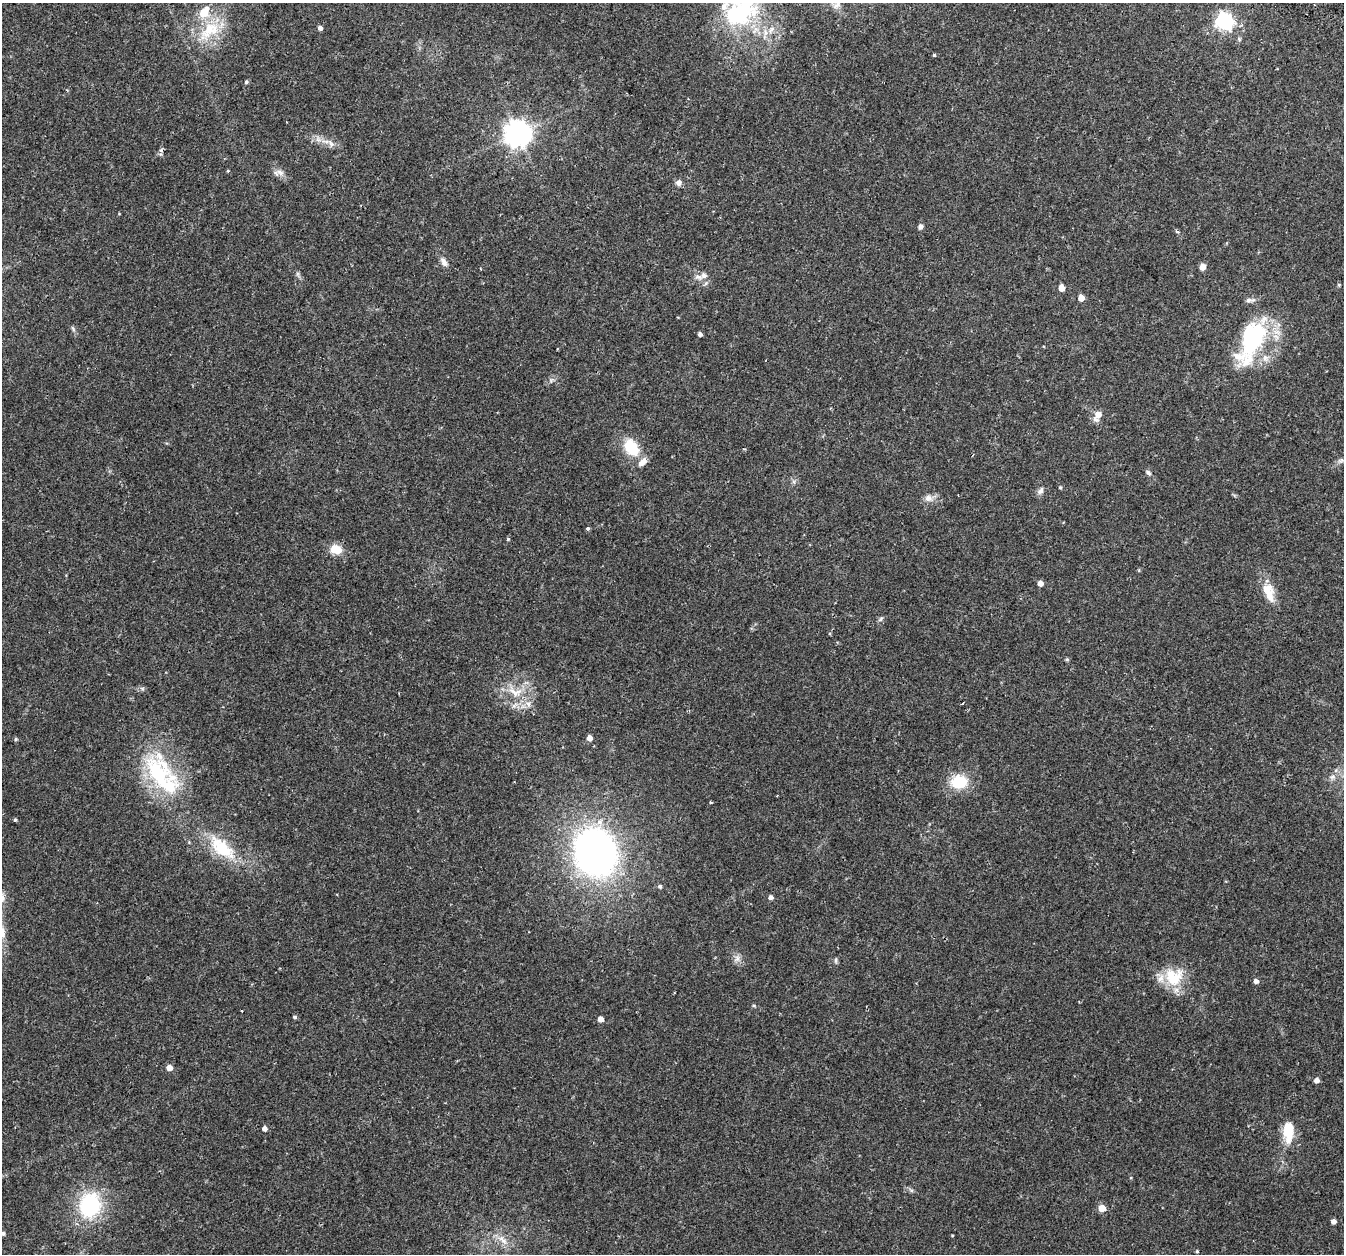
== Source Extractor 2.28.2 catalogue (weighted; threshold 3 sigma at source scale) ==
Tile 10 of 4 x 4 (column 2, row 3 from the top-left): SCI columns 1411-2752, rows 1546-2797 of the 5514 x 5654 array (HDU 1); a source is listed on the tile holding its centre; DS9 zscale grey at full resolution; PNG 1346 x 1256 px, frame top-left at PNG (2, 3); no overlay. Shown black and unused: <1% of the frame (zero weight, under 2 of 3 exposures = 5% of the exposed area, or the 3 px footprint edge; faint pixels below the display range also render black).
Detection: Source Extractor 2.28.2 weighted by HDU 2 'WHT'; one run over the whole footprint, this tile lists its part. Background 0.0481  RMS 0.0041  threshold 0.0184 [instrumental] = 3 sigma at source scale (4.5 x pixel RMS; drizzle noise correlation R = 1.50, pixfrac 1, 0.0396/0.0396 arcsec/px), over >= 5 px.
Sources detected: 81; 8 inside a brighter listed object's ellipse — not listed separately; the other 73 listed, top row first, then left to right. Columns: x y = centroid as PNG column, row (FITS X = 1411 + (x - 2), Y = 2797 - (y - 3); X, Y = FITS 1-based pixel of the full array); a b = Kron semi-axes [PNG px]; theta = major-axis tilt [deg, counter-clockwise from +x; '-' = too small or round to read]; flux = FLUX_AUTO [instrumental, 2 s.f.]
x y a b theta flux
837 5 13 5 28 1.5
741 10 55 35 57 51
1225 21 9 7 -5 130
320 28 4 4 - 1.5
209 30 37 19 41 16
771 30 12 6 52 2.5
934 55 4 4 - 0.53
246 82 5 4 - 0.61
518 134 8 8 - 430
331 144 12 7 -57 1.8
161 150 5 5 - 0.77
228 171 5 3 - 0.36
280 172 15 7 -12 2.2
679 182 8 7 - 1.7
920 226 5 5 - 1.9
1177 232 5 4 - 0.64
444 262 13 7 -58 2
1202 267 5 4 - 4.4
704 275 10 10 - 2.4
1339 285 5 4 - 0.48
1062 288 5 4 - 4.1
1081 298 5 4 - 4.1
1248 300 8 7 - 1.2
73 329 10 4 -57 0.79
700 334 4 4 - 1.2
1252 341 53 25 68 49
1098 415 10 6 59 4.5
631 447 21 15 -57 12
1341 461 9 4 1 0.85
1148 473 8 5 -52 0.93
1060 487 5 4 - 0.51
1040 491 11 7 53 1.5
928 498 12 9 -25 2.5
588 528 3 3 - 1.1
508 539 4 4 - 0.51
336 549 13 10 -13 6.1
1040 583 4 4 - 2.8
1269 596 20 12 -81 5.3
881 619 8 4 42 0.7
1067 659 5 5 - 0.52
514 692 22 11 -20 7.3
963 703 3 3 - 0.91
589 738 5 4 - 2.9
16 739 5 4 - 0.59
161 775 69 31 -57 44
1332 777 9 7 31 1.6
959 782 20 15 6 13
777 796 3 2 - 0.62
710 802 4 3 - 0.31
15 820 4 3 - 0.56
222 848 41 18 -40 19
595 852 41 35 -75 170
660 886 5 5 - 0.76
771 897 5 5 - 1.3
2 932 24 8 -76 5.4
737 959 10 7 89 1.9
836 960 10 4 86 0.7
1173 977 27 25 8 14
1256 981 5 5 - 1.7
754 1006 5 3 - 0.43
295 1017 5 4 - 0.71
600 1019 5 4 - 2.6
169 1068 5 5 - 3.7
1316 1080 5 4 - 1.9
264 1128 5 5 - 1.7
1288 1129 21 13 88 9.4
90 1205 31 26 81 30
1102 1208 5 5 - 7.7
1333 1221 4 4 - 2.1
3 1233 4 4 - 0.7
952 1235 4 3 - 0.31
503 1240 19 7 -47 3.6
1197 1251 4 4 - 0.43
Isophote crosses this tile's border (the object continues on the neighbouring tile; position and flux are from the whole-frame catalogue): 3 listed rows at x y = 741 10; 2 932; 3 1233